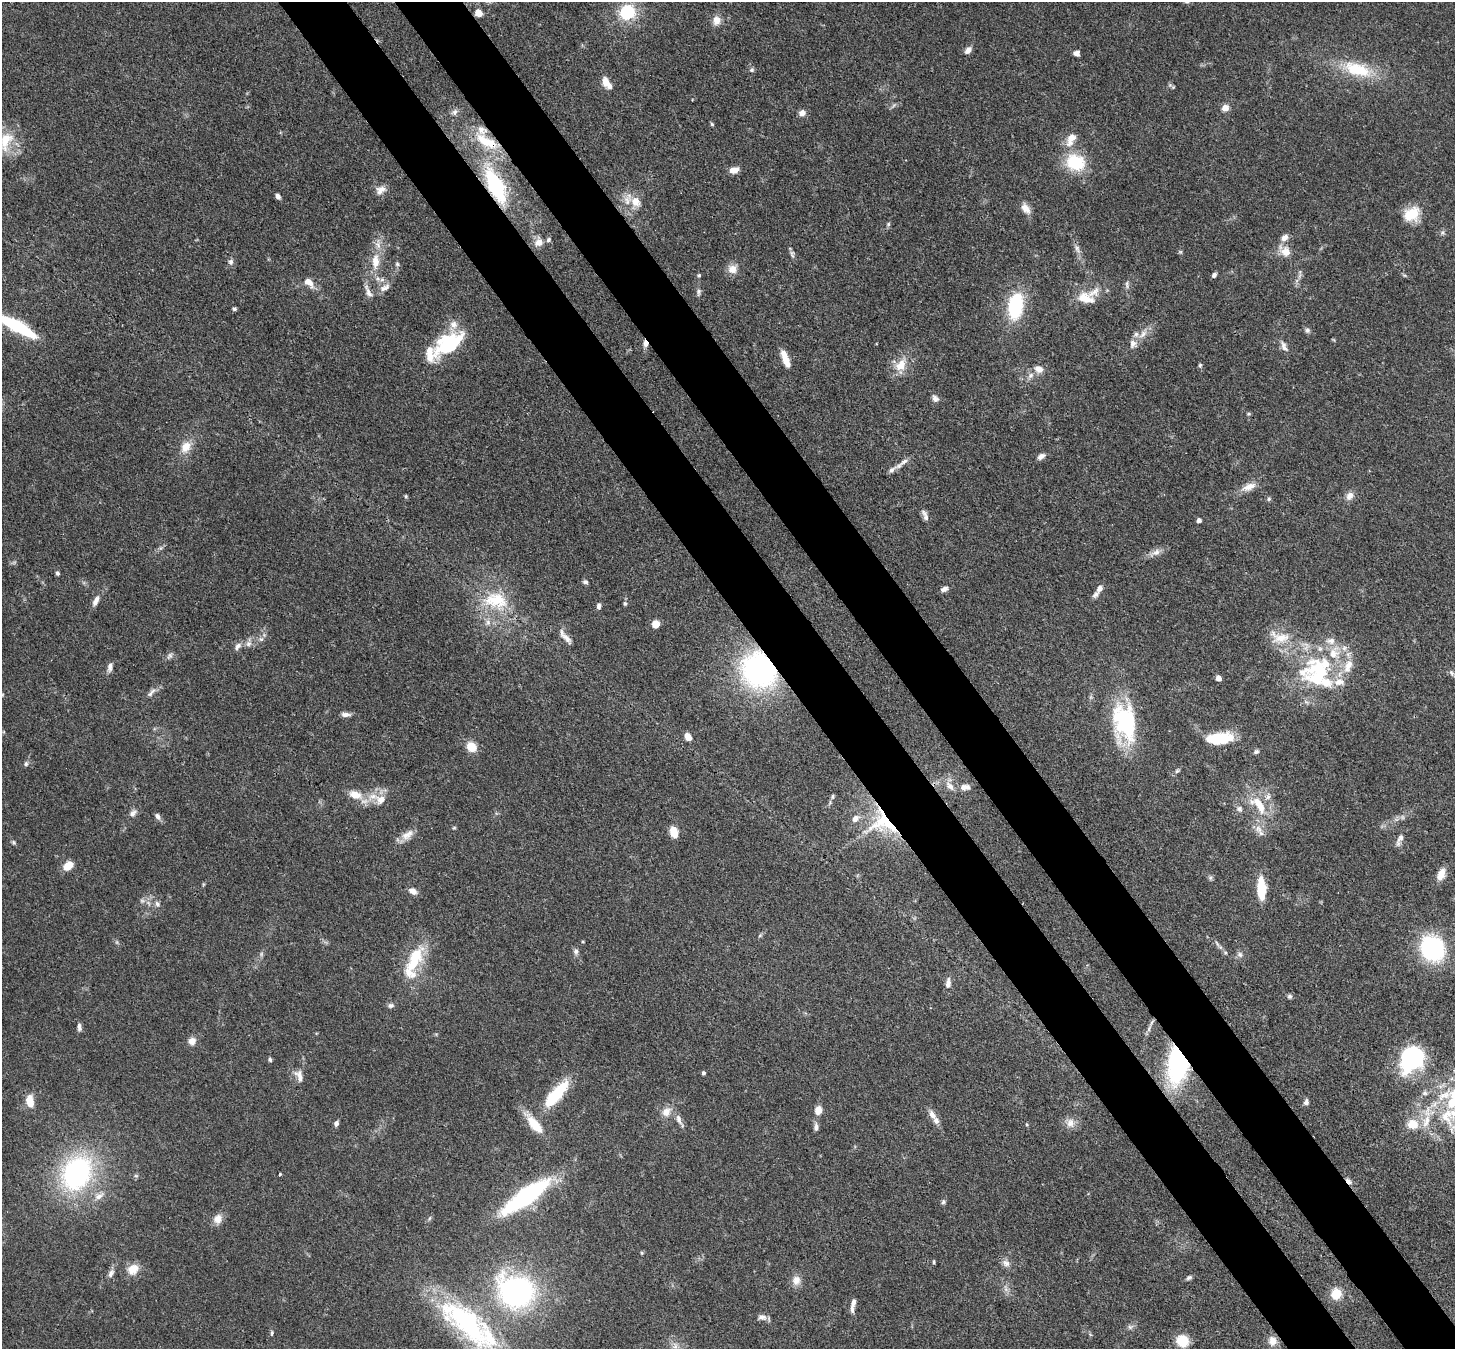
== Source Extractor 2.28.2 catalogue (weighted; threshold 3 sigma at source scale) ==
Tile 6 of 4 x 4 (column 2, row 2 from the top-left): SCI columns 1531-2983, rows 3038-4384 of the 5967 x 5939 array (HDU 1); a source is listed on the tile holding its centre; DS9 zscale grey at full resolution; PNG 1457 x 1351 px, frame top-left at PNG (2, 2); no overlay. Shown black and unused: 9% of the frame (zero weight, under 3 of 4 exposures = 7% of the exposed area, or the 3 px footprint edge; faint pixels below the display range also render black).
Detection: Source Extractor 2.28.2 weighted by HDU 2 'WHT'; one run over the whole footprint, this tile lists its part. Background 0.0985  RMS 0.0041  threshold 0.0186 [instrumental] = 3 sigma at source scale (4.5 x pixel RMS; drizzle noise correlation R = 1.50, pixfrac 1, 0.05/0.05 arcsec/px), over >= 5 px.
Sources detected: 202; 2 inside a brighter object's white glare — not listed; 22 inside a brighter listed object's ellipse — not listed separately; the other 178 listed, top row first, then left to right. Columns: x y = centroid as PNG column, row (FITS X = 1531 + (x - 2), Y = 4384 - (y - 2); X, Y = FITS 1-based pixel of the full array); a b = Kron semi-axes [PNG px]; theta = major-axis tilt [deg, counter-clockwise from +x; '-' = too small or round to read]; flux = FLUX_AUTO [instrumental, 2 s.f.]
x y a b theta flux
478 13 5 5 - 6
627 13 15 14 - 19
717 20 11 9 80 3.5
968 50 10 6 48 2
1076 53 6 5 - 2
1357 69 41 18 -17 18
752 70 6 5 - 0.8
605 82 13 8 -83 3.5
1173 87 5 5 - 0.47
1225 108 7 6 - 3.4
454 112 9 7 68 1.4
802 113 8 7 - 2.1
712 124 6 4 -47 0.55
1071 139 20 11 66 5.7
6 141 30 17 70 12
487 142 36 12 -27 14
1075 162 20 16 -22 20
734 170 12 7 17 3
495 186 27 11 -65 45
380 190 13 10 36 2.9
278 196 5 4 - 1.5
636 201 14 12 -60 5.8
1025 208 15 9 -53 3.3
1411 214 18 14 30 9.9
888 224 6 5 - 0.64
1284 238 11 7 33 2.3
539 242 11 9 31 3.4
1077 249 11 6 -72 1.8
1286 251 14 13 - 4.6
1180 252 6 4 18 0.49
792 256 8 4 -71 0.95
375 261 19 10 87 6.8
231 262 8 7 - 1.3
397 264 6 5 - 0.74
732 269 12 11 - 3.6
699 275 5 4 - 0.53
1214 275 5 5 - 1.2
308 282 13 7 -40 4.2
1127 284 12 4 -87 1.1
385 288 17 8 29 2.9
368 292 20 6 -68 2.6
698 292 10 5 86 1.1
1085 298 21 12 -16 7.6
1015 306 26 15 82 28
234 309 4 4 - 0.74
17 326 37 8 -29 41
1307 330 7 6 - 1
1143 334 15 7 47 3.4
645 343 9 5 -74 2.5
449 344 35 18 35 31
1284 347 15 7 -63 2.1
785 359 17 8 -67 4.8
901 365 17 13 58 6.8
1200 365 5 5 - 0.6
1039 369 11 8 -25 3.2
1031 375 10 7 46 2
935 398 11 7 -46 1.7
186 447 17 12 53 5.4
1041 456 9 6 36 1.9
904 462 15 6 32 2.2
1249 487 21 9 22 4.2
406 496 6 3 73 0.47
1349 496 12 9 56 2.6
1269 499 6 5 - 0.7
926 517 10 7 -61 1.7
1199 520 4 4 - 1.5
1156 552 13 8 25 2.5
57 573 5 4 - 0.89
585 582 6 5 - 0.94
1100 588 9 6 57 2
944 589 10 6 25 1.6
496 600 35 23 -8 20
96 601 14 6 61 2.5
625 603 6 4 -68 0.66
599 606 8 5 83 1.2
488 622 8 6 -88 1.6
655 624 5 5 - 13
565 637 24 6 -49 3
1280 637 30 16 -10 10
261 639 7 5 -42 1
1331 641 13 9 9 3.3
248 644 9 7 43 1.9
238 646 12 7 52 1.9
1344 648 7 7 - 1.6
170 656 9 6 63 1.2
110 667 10 6 78 1.9
759 670 29 26 -54 96
1321 672 53 27 -33 36
1219 678 5 4 - 2.8
150 694 10 6 44 1.5
346 714 12 5 -1 1.8
1125 722 41 24 -78 42
688 737 7 5 -53 4
1219 739 25 10 6 20
471 747 10 9 - 6.1
1256 752 7 6 - 0.91
26 764 7 6 - 0.91
1177 771 6 5 - 0.71
950 786 13 8 -50 2.9
965 787 14 8 1 2.6
355 795 19 11 -20 6.3
832 796 8 4 89 0.69
381 800 13 11 20 4.9
1259 805 34 14 -52 13
1239 809 9 8 - 1.5
133 813 11 7 45 1.8
157 816 9 6 -59 1.3
883 822 41 29 -34 32
454 828 6 3 19 0.45
1258 829 12 9 -70 3.1
674 832 9 6 -73 8.2
407 835 19 10 36 3.9
1400 838 17 7 57 2.3
13 842 6 4 -88 0.59
68 866 8 6 40 8
1441 874 14 8 68 4.5
1210 878 7 5 -47 0.8
1261 889 21 7 -86 15
413 891 9 6 -31 2.6
157 904 8 6 -57 1.2
760 935 6 3 20 0.53
1217 944 11 2 -55 0.87
1432 948 23 20 -57 46
576 951 7 7 - 1.3
416 955 26 19 51 13
1240 955 8 7 - 1.3
948 984 12 6 83 2.3
1290 996 6 6 - 0.86
390 1005 9 6 6 1.2
1152 1022 11 3 60 1.4
79 1027 11 5 -85 1.3
192 1041 9 8 - 2.7
270 1059 5 4 - 0.77
1411 1059 30 23 55 38
1178 1061 27 14 85 86
703 1073 4 4 - 0.76
299 1076 16 8 -69 3
1425 1093 8 7 - 1.3
556 1094 36 12 49 20
1454 1099 43 17 55 27
30 1101 13 8 -84 6.2
1306 1102 8 6 74 1.2
818 1110 7 5 81 5.6
666 1112 14 11 38 3.9
932 1115 14 8 -62 2.9
679 1119 15 6 -68 2.4
1426 1121 21 9 70 6.5
336 1123 6 5 - 1.2
1070 1123 13 10 77 3.2
534 1124 29 10 -50 9.4
1412 1124 14 12 -21 6.6
816 1127 10 6 -89 1.5
77 1173 36 27 62 72
280 1174 3 3 - 0.58
136 1176 6 4 -18 0.58
1348 1181 10 5 -44 1.7
99 1196 15 7 30 2.7
526 1196 40 12 36 70
943 1202 6 6 - 0.83
430 1218 6 4 70 0.59
218 1219 11 10 - 3.5
642 1253 6 4 -89 0.44
934 1262 6 3 83 0.49
1006 1263 11 9 -39 2.2
133 1269 16 13 40 5.3
111 1274 12 6 63 1.8
1189 1278 8 5 22 0.94
796 1280 12 11 - 3.2
516 1292 32 27 -26 93
1336 1294 11 11 - 7.3
853 1302 11 6 77 1.6
762 1317 11 7 -1 1.8
469 1324 87 30 -39 74
1130 1327 7 7 - 1.1
272 1333 6 4 87 0.61
1182 1341 12 11 - 9.6
1273 1341 11 10 - 3.5
675 1347 7 4 19 1.2
Overlapping masked pixels (flux is a lower limit): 8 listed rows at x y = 478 13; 487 142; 495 186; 645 343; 759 670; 883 822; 1178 1061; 1348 1181
Isophote crosses this tile's border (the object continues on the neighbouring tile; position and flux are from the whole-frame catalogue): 4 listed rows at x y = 6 141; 17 326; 1454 1099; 469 1324